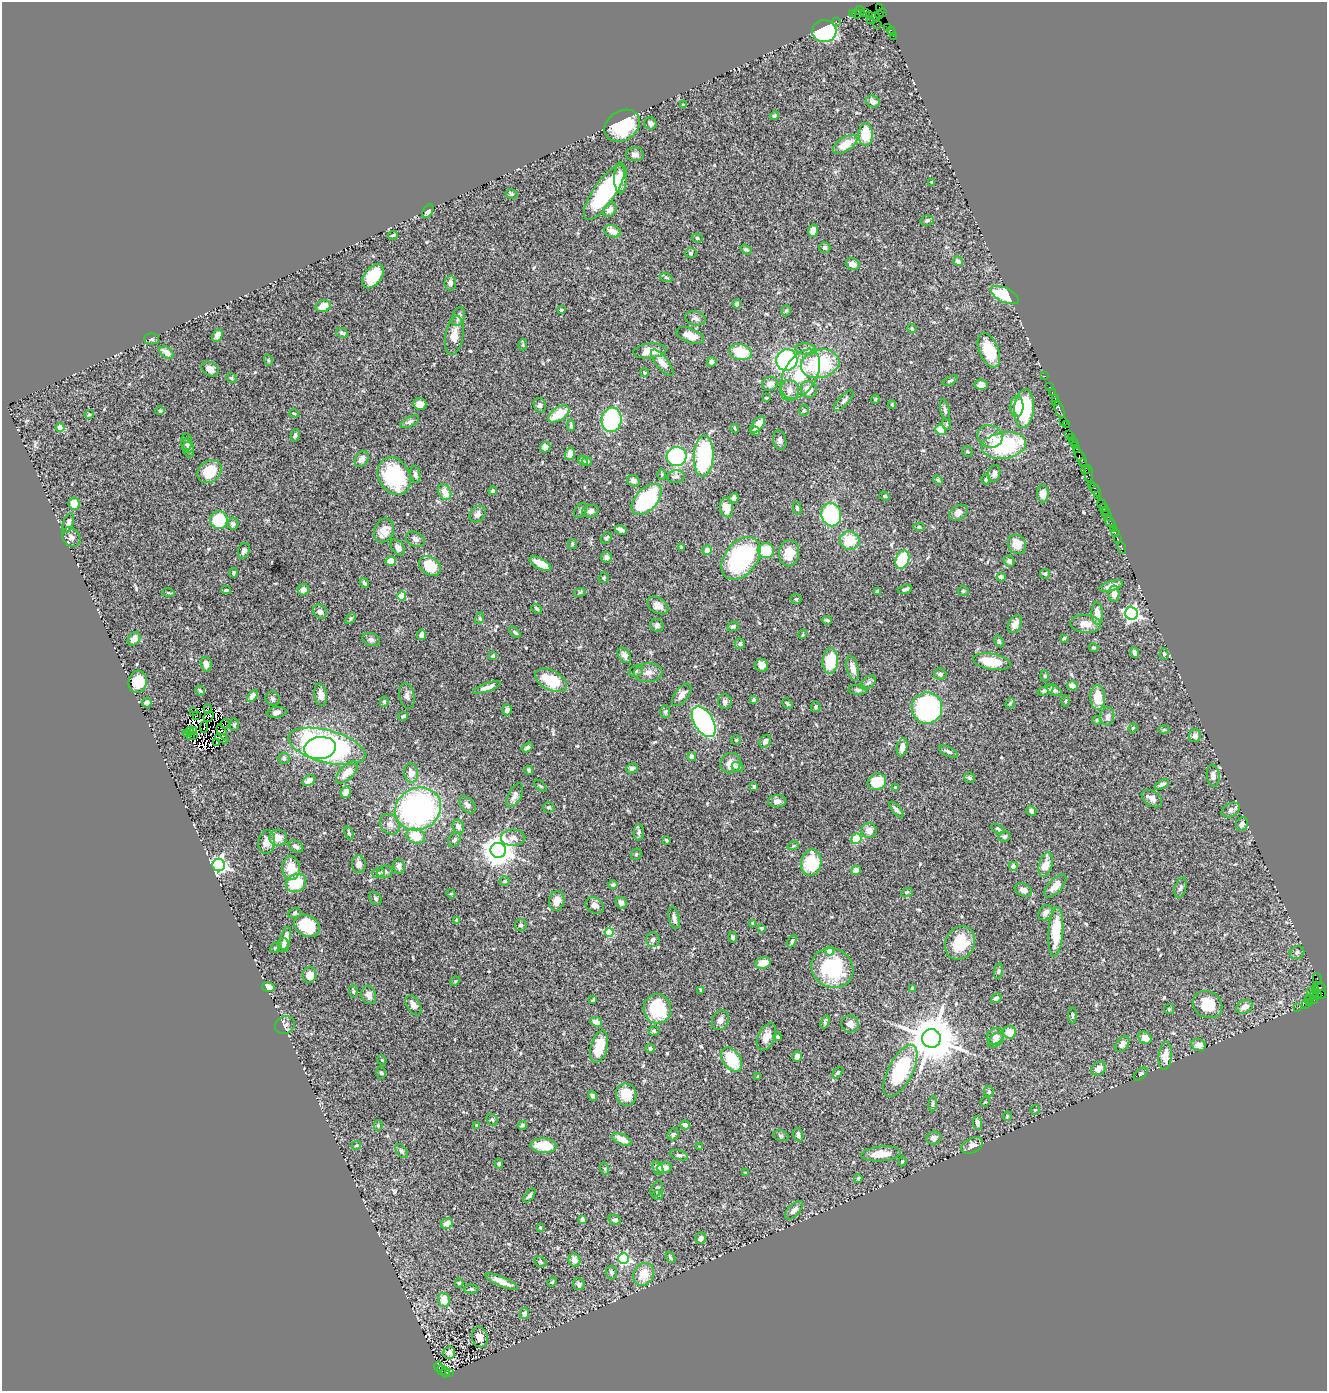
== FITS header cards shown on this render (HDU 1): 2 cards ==
NAXIS1  =                 1325
NAXIS2  =                 1389

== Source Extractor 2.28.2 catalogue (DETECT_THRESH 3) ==
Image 1325 x 1389 px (HDU 1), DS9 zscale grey, 1 PNG px = 1 image px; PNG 1329 x 1393 px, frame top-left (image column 1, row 1389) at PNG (2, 2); each listed source drawn as its Kron ellipse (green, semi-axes under 4 px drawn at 4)
Background 1.1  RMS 0.042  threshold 0.125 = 3 sigma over >= 5 px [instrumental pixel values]
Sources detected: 552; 11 with non-positive FLUX_AUTO (blend fragments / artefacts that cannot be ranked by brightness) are neither listed nor drawn; of the other 541, the 500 brightest by FLUX_AUTO listed and drawn (41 fainter detections omitted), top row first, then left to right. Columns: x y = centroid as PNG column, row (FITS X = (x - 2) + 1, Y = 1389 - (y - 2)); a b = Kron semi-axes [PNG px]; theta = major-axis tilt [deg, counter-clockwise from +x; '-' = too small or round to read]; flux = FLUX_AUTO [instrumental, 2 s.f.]
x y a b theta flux
879 8 3 2 - 11
860 10 5 4 - 120
883 12 4 2 - 20
853 13 3 2 - 23
866 13 4 3 - 47
857 14 5 3 - 95
879 14 4 2 - 35
869 16 3 2 - 15
875 17 4 3 - 30
871 20 2 2 - 25
836 21 3 2 - 34
877 24 2 2 - 11
888 27 4 2 - 54
824 31 12 11 - 440
891 31 5 3 - 81
893 36 2 2 - 15
873 102 7 5 -24 14
683 105 3 3 - 4.1
774 116 4 4 - 4.5
650 123 6 5 - 11
622 126 19 14 33 160
866 134 11 7 89 82
845 144 14 7 32 47
635 154 9 7 1 14
620 178 15 6 89 29
932 182 3 3 - 4.2
604 193 32 11 55 350
512 194 6 4 -12 3.6
610 210 8 6 50 23
428 211 7 4 57 9.3
927 220 6 5 - 5.7
612 231 8 6 -21 26
813 231 6 4 75 24
393 235 5 3 - 3.6
697 238 5 4 - 4.8
825 248 6 5 - 7.6
746 249 6 4 -35 4.1
691 253 6 5 - 3.9
958 261 5 4 - 11
853 264 7 5 -33 17
373 276 14 8 51 86
666 277 6 4 -19 4.1
450 283 7 6 - 15
1005 295 15 7 -25 120
737 304 4 4 - 9.6
323 306 7 6 - 41
561 310 4 3 - 3.9
786 311 6 4 71 5.5
459 317 9 6 72 12
695 318 10 7 -14 10
912 329 5 3 - 3.3
342 333 6 4 -26 6.6
217 335 6 5 - 16
454 335 20 9 81 38
690 336 14 7 -21 27
151 339 7 5 1 5
523 345 5 4 - 3.4
806 349 10 5 -6 9
989 350 18 9 -68 89
650 351 17 7 7 30
166 352 8 5 -35 23
740 352 11 8 -15 77
268 360 6 3 -72 3
787 360 11 10 - 410
712 362 5 5 - 8.5
662 363 16 6 -51 21
820 364 19 14 14 190
210 369 9 6 -33 17
644 373 4 3 - 3.2
800 374 27 16 60 100
1045 376 2 2 - 23
231 378 6 4 -42 3.9
950 381 8 3 23 3.9
770 384 8 7 - 18
981 385 7 5 -7 22
1050 387 3 2 - 62
809 389 8 8 - 32
789 390 10 9 - 18
1052 393 3 2 - 45
766 398 3 3 - 2.8
1055 398 2 2 - 38
875 399 4 4 - 2.8
844 401 13 5 46 9.8
1056 402 2 2 - 33
420 404 6 6 - 16
540 405 7 6 - 6.7
892 405 4 3 - 2.7
1017 406 10 6 89 36
1024 408 19 10 86 220
1059 409 9 3 -67 180
804 410 6 4 73 4.4
945 410 11 4 -76 6.7
160 411 5 4 - 3.1
294 413 4 3 - 2.7
89 414 5 4 - 3.5
559 414 12 6 33 64
611 420 12 10 81 230
1064 421 3 2 - 69
410 422 10 5 28 7.8
758 424 9 5 53 24
946 424 6 3 -72 3.9
1066 424 2 2 - 26
571 426 5 3 - 4.6
60 427 4 4 - 38
735 429 5 2 - 2.8
941 430 5 5 - 52
755 431 5 3 - 6.1
1069 434 2 2 - 14
295 435 6 4 78 6.1
990 436 13 11 -19 29
1071 438 3 2 - 58
780 440 10 6 -80 9.8
1074 441 3 2 - 48
187 442 8 5 -88 7.5
188 445 7 5 -50 6.3
1004 445 22 13 9 250
1076 445 3 2 - 41
545 447 5 5 - 18
1076 449 3 2 - 91
188 450 8 5 -71 7
967 452 5 5 - 4.1
570 454 6 5 - 12
704 456 20 10 87 330
677 457 10 9 - 310
1081 458 11 3 -63 370
362 459 8 6 54 17
583 460 5 3 - 6.8
587 462 4 4 - 4.4
1083 463 4 2 - 100
1086 469 5 3 - 120
209 471 13 10 39 91
1089 473 8 3 -89 190
415 474 8 5 -79 8.6
662 474 5 4 - 4.6
994 474 9 6 75 12
394 476 19 15 -57 230
676 477 9 6 5 9.5
938 480 5 4 - 3.7
986 480 5 4 - 2.7
633 481 6 5 - 11
1092 485 3 2 - 11
1095 490 7 3 -59 96
493 491 4 3 - 5.6
445 492 8 6 -64 29
1043 494 8 6 -89 28
1097 495 4 2 - 75
885 496 5 4 - 3.1
734 498 5 4 - 15
647 499 19 11 46 280
74 504 6 5 - 31
1102 504 5 2 - 140
1103 507 3 2 - 65
726 508 9 6 -77 36
797 508 6 4 -76 4.9
580 511 8 5 52 5.9
590 511 8 6 11 12
1105 511 3 2 - 51
958 513 10 7 32 17
477 514 9 7 46 14
1107 514 7 4 -56 79
831 515 12 10 -78 230
219 520 9 8 - 98
1110 522 7 3 -53 43
68 523 10 5 71 10
233 524 6 5 - 8.9
919 527 5 4 - 4.4
1113 528 3 3 - 58
384 530 12 9 67 28
621 530 6 4 -25 11
1115 532 3 2 - 47
71 537 10 8 -56 13
606 538 6 5 - 5.9
1117 538 2 2 - 25
415 539 10 7 -26 10
850 540 10 9 - 73
572 544 5 4 - 3.6
1017 544 10 8 -59 36
398 547 9 6 -52 13
681 548 4 3 - 4.5
1122 548 6 3 -75 27
707 550 5 4 - 19
244 551 8 5 70 8.6
766 551 8 7 - 79
789 553 13 10 81 43
606 557 5 5 - 12
741 558 24 16 52 360
902 560 10 6 68 160
391 561 5 4 - 29
1009 561 6 5 - 7.8
540 564 12 5 -27 37
430 566 12 9 -36 77
234 573 4 2 - 3.9
1045 574 5 5 - 4.3
1001 577 4 4 - 10
604 578 6 4 53 4.1
364 583 5 4 - 5.2
1111 586 12 5 16 26
905 589 7 3 18 8.8
226 590 5 3 - 5.6
303 590 6 5 - 14
878 591 4 3 - 4
963 591 5 4 - 4.2
580 592 6 4 18 3.9
168 593 6 3 -10 3.5
1114 594 8 5 -90 14
402 596 4 4 - 91
796 599 5 5 - 3.7
658 605 11 7 -32 19
537 609 6 4 -40 4.6
320 612 7 6 - 9.4
1131 613 6 6 - 790
1097 614 11 5 -88 32
480 618 6 4 73 3.2
351 619 6 4 46 4.3
827 620 5 3 - 5.2
1015 624 10 6 62 18
1086 624 15 9 -4 27
657 625 7 6 - 8
733 626 6 4 23 6.2
515 632 7 4 -44 5.6
803 634 5 3 - 2.6
422 635 5 4 - 16
1064 638 4 4 - 3.6
134 639 7 5 49 18
371 640 9 6 -20 8.4
999 641 6 4 -63 4.3
740 644 5 5 - 6
1094 648 5 4 - 3.7
1135 653 5 4 - 10
1164 654 6 4 -89 4.2
624 655 8 5 -53 12
493 656 4 4 - 8.6
830 661 13 8 86 97
992 662 19 8 -10 83
206 664 7 5 -74 14
761 665 7 6 - 20
853 668 12 6 -76 22
636 671 7 5 20 5.7
648 673 14 9 3 21
940 674 6 5 - 10
1045 676 5 3 - 3
551 680 17 10 -26 85
138 682 11 9 77 57
868 682 9 5 37 7.5
1072 686 5 4 - 19
487 687 15 4 19 17
858 690 9 5 -6 7.3
1046 690 8 4 21 11
1054 690 8 4 -32 6.7
200 691 5 4 - 4.6
321 695 11 6 -80 15
682 695 13 6 52 20
252 696 7 4 51 11
407 696 13 7 -79 13
1098 697 12 7 -88 56
273 699 7 6 - 6.5
753 700 4 3 - 4.5
1065 701 5 3 - 2.9
384 702 5 4 - 3.9
725 702 7 7 - 9.8
147 703 5 4 - 12
1010 703 5 4 - 4.2
788 704 6 4 -45 5.1
816 707 5 4 - 4.2
927 708 16 15 - 640
208 709 4 2 - 5.7
507 710 5 5 - 9.6
194 711 3 2 - 5.3
277 712 10 5 8 10
665 712 6 5 - 4.8
197 716 2 2 - 5
209 716 6 2 50 3.3
403 716 5 4 - 4
1107 716 9 7 85 13
1097 720 4 3 - 3.6
704 722 17 9 -59 660
225 724 5 2 - 15
234 725 6 4 -89 4.2
204 727 6 2 86 4.4
1133 728 4 4 - 2.8
193 730 3 2 - 6.8
1164 730 6 3 0 3
189 731 4 3 - 6.5
222 732 8 3 -64 2.6
187 734 3 2 - 7.2
194 735 4 2 - 4
190 736 3 2 - 3.1
1195 736 6 6 - 12
222 739 7 2 -23 3
736 740 5 4 - 3.7
765 741 6 5 - 14
217 743 3 2 - 5.1
327 746 40 16 -15 880
902 747 9 5 78 15
320 748 16 11 8 350
527 748 6 4 32 6.1
948 752 10 4 -27 7.3
692 757 4 4 - 8.6
284 758 6 5 - 7.4
731 763 11 9 47 25
737 767 6 5 - 12
632 768 6 5 - 6.9
529 770 4 3 - 5.8
347 772 14 7 46 31
411 773 9 7 -80 21
1213 776 11 6 -82 11
970 778 5 5 - 6.1
309 781 7 5 33 22
877 782 9 8 - 74
1162 784 7 4 28 7.7
540 786 7 3 -45 2.7
754 787 4 3 - 5.5
895 787 4 4 - 3.8
346 792 6 5 - 19
515 795 13 6 62 17
1152 799 11 7 -33 15
777 801 9 6 3 14
467 805 9 6 -49 11
549 807 6 5 - 4.8
418 809 23 21 29 740
896 810 10 4 -48 7.6
1231 810 10 6 27 10
1031 811 5 4 - 8.3
390 824 11 9 -43 15
1242 824 7 5 65 9.8
458 827 7 5 -68 13
998 829 7 3 -27 3.8
869 830 8 7 - 20
639 832 8 5 87 6.6
349 833 7 3 -71 4.9
416 836 10 7 -20 61
1004 836 6 5 - 7.5
278 838 8 8 - 23
513 838 12 8 -1 16
856 839 5 5 - 89
454 840 8 5 56 7.1
666 840 3 3 - 4
267 842 12 8 82 27
296 846 8 5 -26 7.4
793 846 6 3 18 3.5
498 850 7 7 - 4500
636 854 6 5 - 3.7
811 863 13 10 79 110
359 864 9 7 90 16
219 865 6 6 - 1100
1046 865 12 6 76 36
1013 866 4 4 - 17
399 867 7 5 -81 9.6
291 868 12 9 -85 41
856 870 5 4 - 15
385 872 8 6 11 8.2
378 873 6 5 - 4.9
505 881 5 4 - 4.7
296 883 11 8 30 92
613 885 5 4 - 5.6
1055 886 14 6 47 25
1180 888 10 5 73 8.4
1023 890 9 6 -25 15
907 892 6 3 18 3.3
451 894 5 4 - 3.1
375 898 7 5 -57 6.8
557 901 10 7 78 30
621 903 6 5 - 14
595 905 9 7 -32 15
295 913 6 5 - 4.8
1046 913 8 6 52 11
674 918 11 5 -77 13
456 921 4 3 - 3.3
753 923 3 3 - 3.6
521 925 6 6 - 7.8
307 926 13 10 -30 95
762 928 4 4 - 4.3
1056 932 25 7 86 100
609 933 4 4 - 120
733 937 5 4 - 5.7
286 938 12 5 77 21
653 940 7 6 - 7.9
792 941 6 4 65 6.6
960 943 17 14 63 89
283 945 7 6 - 8.9
275 948 5 4 - 3.4
830 951 5 4 - 32
1297 952 7 6 - 6.2
763 963 8 6 8 30
832 968 21 19 -30 190
998 971 8 4 82 4.8
310 975 8 6 86 27
1317 979 6 3 -75 360
455 981 5 4 - 3
1319 986 6 2 -18 35
268 987 6 4 -16 29
912 988 4 3 - 4.5
1315 989 3 2 - 37
701 990 4 3 - 4.5
353 991 6 4 -87 3.9
1310 992 3 2 - 14
1322 994 4 2 - 34
369 995 9 7 -72 16
1313 995 3 2 - 20
1317 995 5 3 - 110
996 998 5 4 - 5.9
1309 999 3 2 - 42
593 1000 3 2 - 2.9
1314 1000 2 2 - 57
1309 1002 4 3 - 72
1305 1004 3 2 - 33
414 1005 11 6 -60 18
1207 1005 15 13 -31 71
1245 1007 9 6 24 18
1297 1008 2 2 - 16
657 1009 15 14 - 160
1169 1009 5 5 - 3.4
1072 1015 8 4 -90 3.8
720 1020 10 8 62 13
596 1022 6 5 - 19
825 1022 7 3 70 5.6
850 1024 9 8 - 17
285 1025 10 8 25 11
654 1031 5 4 - 4.6
1010 1032 6 6 - 41
995 1036 9 7 40 13
766 1037 14 8 65 29
778 1037 4 4 - 5.5
931 1038 9 9 - 13000
1145 1038 7 5 -37 25
996 1040 9 6 41 11
1122 1044 9 5 51 15
1199 1045 7 5 -19 24
599 1047 16 8 75 68
650 1048 4 4 - 6.2
797 1056 5 4 - 16
1165 1056 14 6 85 32
382 1060 5 4 - 3
732 1060 13 8 -55 120
1099 1069 8 6 36 19
900 1071 28 12 63 230
381 1073 6 4 -74 4.6
838 1073 7 4 45 5.3
1140 1074 8 5 42 5
758 1076 3 2 - 2.6
989 1092 5 5 - 5.2
626 1095 11 10 - 52
593 1096 5 3 - 5.5
985 1102 5 4 - 3
933 1104 8 4 82 5
1035 1110 5 4 - 2.7
1007 1116 5 4 - 2.8
492 1120 6 5 - 4.7
977 1123 7 4 -84 10
522 1125 4 3 - 5.3
685 1125 5 4 - 12
378 1126 5 4 - 3.1
477 1126 3 3 - 7.8
673 1134 6 5 - 5.8
798 1135 7 5 -76 11
781 1136 8 5 -17 5.6
934 1138 7 6 - 9.6
622 1139 10 5 -24 26
356 1145 5 3 - 2.7
972 1145 11 7 28 15
544 1146 13 7 -3 78
699 1147 3 3 - 3.4
402 1151 8 5 -51 6.5
881 1154 20 7 5 43
679 1155 9 4 -17 5.9
902 1161 5 4 - 3.6
499 1164 5 4 - 4.3
658 1168 7 5 -65 13
664 1168 7 5 7 21
605 1169 6 4 -73 3.3
746 1173 3 2 - 2.8
858 1178 4 3 - 3.4
657 1189 8 5 60 6.3
657 1195 5 5 - 4.1
529 1196 8 4 51 5.8
794 1210 11 5 47 13
582 1219 4 4 - 8.6
615 1220 6 5 - 8.3
447 1224 6 5 - 20
540 1227 4 3 - 2.7
701 1238 6 5 - 9.7
670 1258 6 4 -52 4.7
624 1259 5 5 - 360
574 1260 6 6 - 18
541 1262 6 5 - 4.9
611 1272 7 5 -88 7.5
644 1274 12 10 62 46
502 1282 17 5 -23 26
552 1282 5 3 - 2.8
459 1283 5 4 - 4.3
579 1284 6 5 - 10
471 1289 7 4 -1 5.8
444 1300 7 5 -75 40
525 1313 6 4 81 8.8
480 1337 10 8 -79 19
449 1353 6 6 - 12
439 1367 5 3 - 200
442 1370 5 3 - 150
445 1372 5 3 - 78
449 1372 2 2 - 74
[41 fainter detections neither listed nor drawn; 11 non-positive-flux detections neither listed nor drawn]